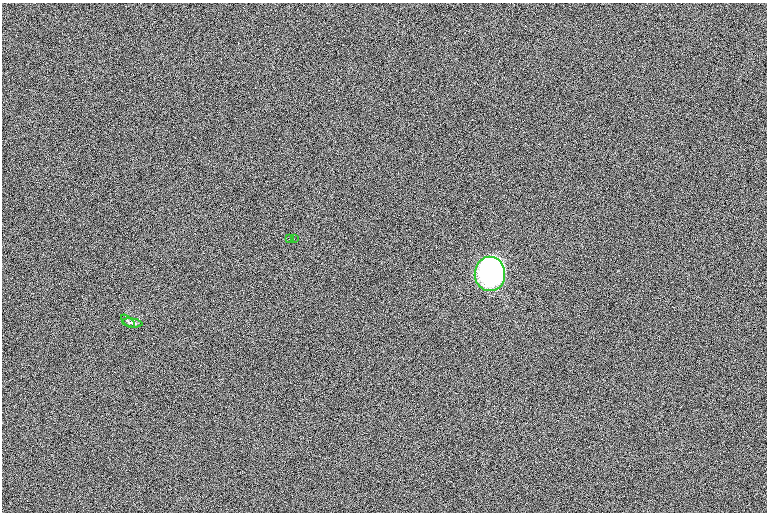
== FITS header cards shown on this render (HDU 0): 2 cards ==
NAXIS1  =                 1530 /
NAXIS2  =                 1020 /

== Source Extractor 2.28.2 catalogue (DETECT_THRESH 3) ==
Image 1530 x 1020 px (HDU 0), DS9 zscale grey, zoomed out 1/2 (1 PNG px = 2 x 2 image px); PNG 769 x 514 px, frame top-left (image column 2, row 1019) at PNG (2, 3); each listed source drawn as its Kron ellipse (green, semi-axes under 4 px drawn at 4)
Background 101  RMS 9.5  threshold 28.4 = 3 sigma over >= 5 px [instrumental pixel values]
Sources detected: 7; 2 cannot appear on this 1/2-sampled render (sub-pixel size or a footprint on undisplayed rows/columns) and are neither listed nor drawn; the other 5 listed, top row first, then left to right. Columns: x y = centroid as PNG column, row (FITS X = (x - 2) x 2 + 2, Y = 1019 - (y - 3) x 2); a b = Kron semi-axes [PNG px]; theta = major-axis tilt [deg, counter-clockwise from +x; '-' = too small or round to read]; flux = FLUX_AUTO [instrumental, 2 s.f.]
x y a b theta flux
289 239 3 1 - 1.6e+03
294 239 2 1 - 2.0e+03
490 274 17 15 -88 3.5e+06
128 321 9 3 -43 4.0e+03
132 323 10 4 -7 7.2e+03
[2 sub-pixel or undisplayed-footprint detections neither listed nor drawn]